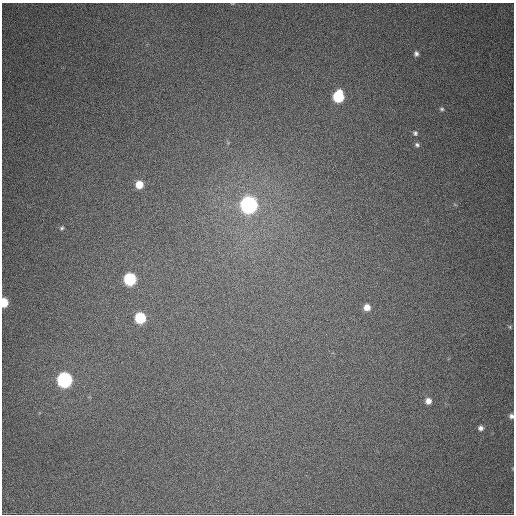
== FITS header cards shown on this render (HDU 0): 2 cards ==
NAXIS1  =                  512
NAXIS2  =                  512

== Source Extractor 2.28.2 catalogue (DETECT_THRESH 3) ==
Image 512 x 512 px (HDU 0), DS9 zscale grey, 1 PNG px = 1 image px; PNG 516 x 516 px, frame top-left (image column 1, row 512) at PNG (2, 3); no overlay
Background 679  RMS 19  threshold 56.3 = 3 sigma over >= 5 px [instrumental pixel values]
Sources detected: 17; all 17 listed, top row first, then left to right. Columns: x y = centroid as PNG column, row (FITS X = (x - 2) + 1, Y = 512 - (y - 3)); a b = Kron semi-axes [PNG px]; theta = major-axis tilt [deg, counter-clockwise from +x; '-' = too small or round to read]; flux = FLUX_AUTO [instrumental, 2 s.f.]
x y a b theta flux
416 54 6 6 - 3800
338 97 8 7 - 88000
442 109 6 4 -16 2200
415 133 6 5 - 2600
417 145 6 5 - 2800
139 185 6 6 - 20000
249 205 8 8 - 580000
62 228 5 4 - 2000
130 279 7 7 - 130000
4 303 7 5 -89 32000
367 307 6 6 - 10000
140 318 7 7 - 75000
510 327 5 4 - 1500
65 380 8 7 - 350000
428 401 6 6 - 7800
511 416 5 5 - 3900
481 428 6 5 - 4500
At the frame edge (FLAGS 8, measured only in part): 2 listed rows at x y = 4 303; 511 416